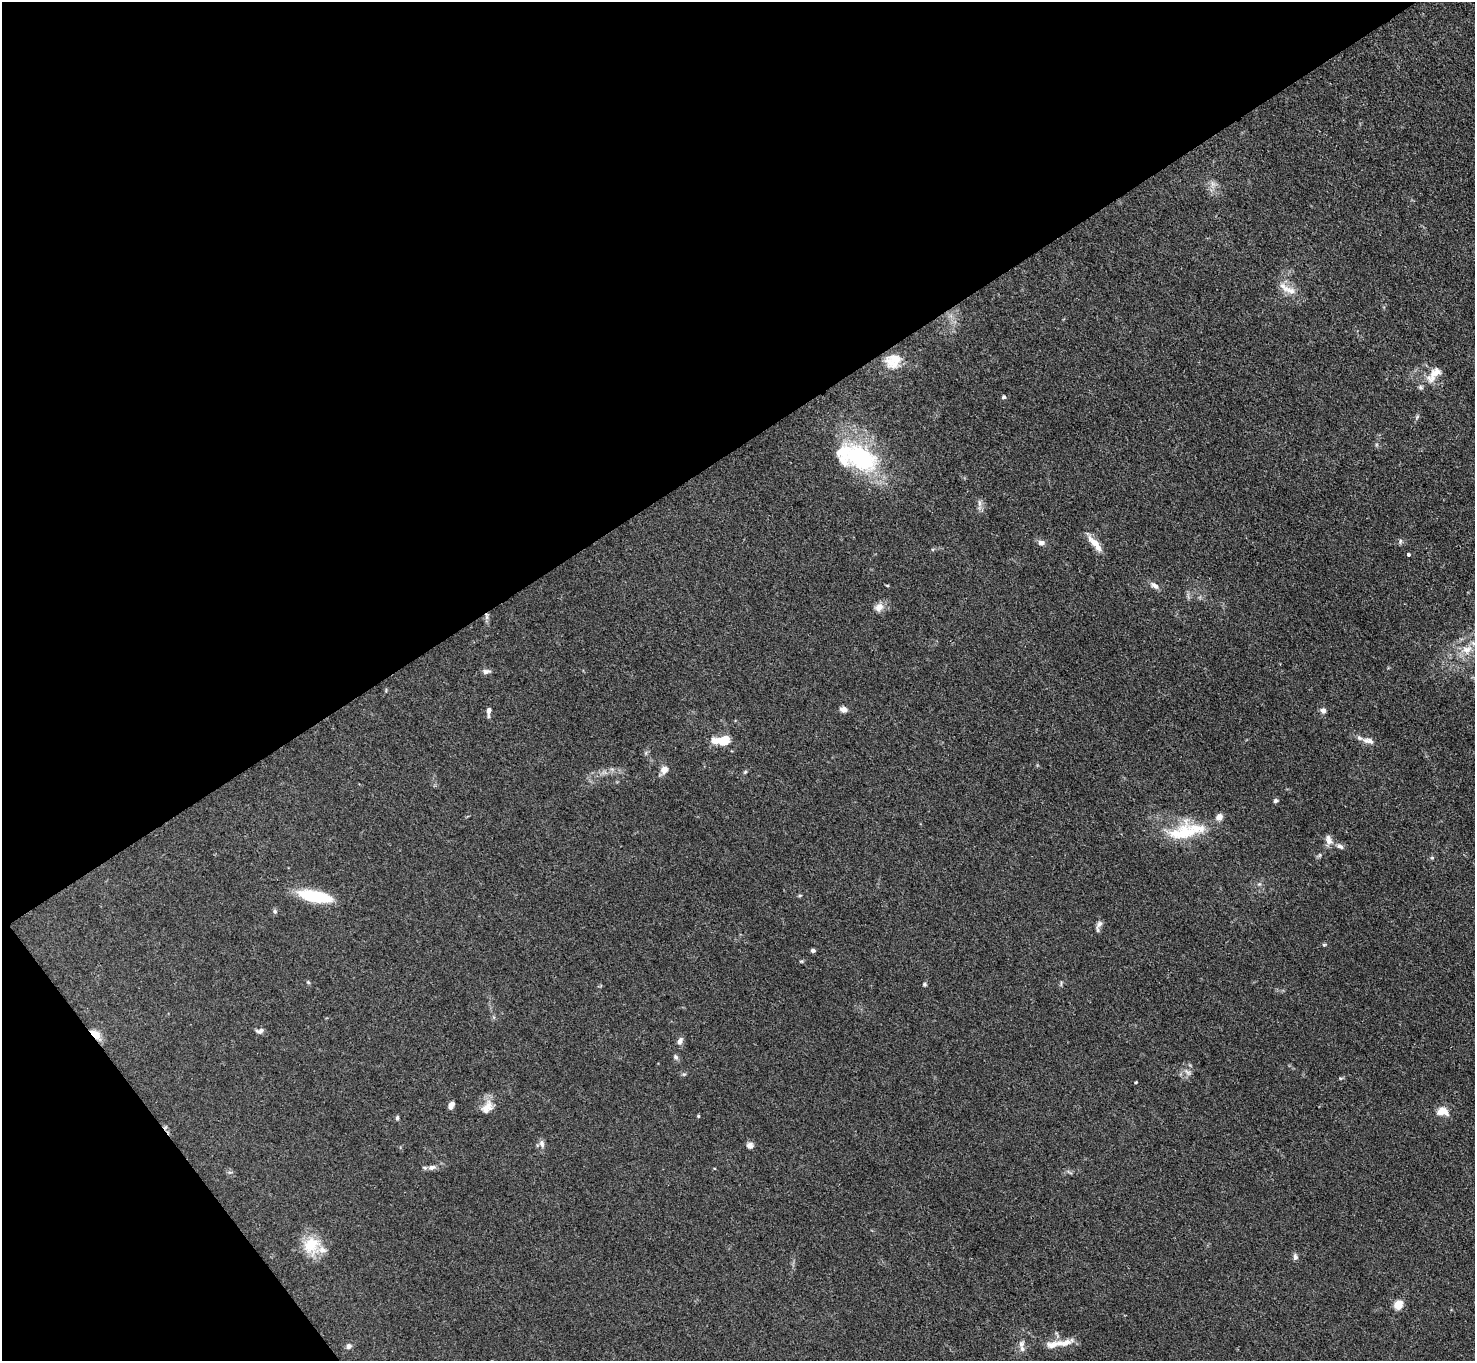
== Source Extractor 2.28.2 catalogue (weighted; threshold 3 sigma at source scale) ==
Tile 5 of 4 x 4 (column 1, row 2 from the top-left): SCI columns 3-1475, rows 3017-4375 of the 5898 x 5892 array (HDU 1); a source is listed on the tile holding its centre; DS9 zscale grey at full resolution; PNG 1477 x 1363 px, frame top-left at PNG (2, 2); no overlay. Shown black and unused: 37% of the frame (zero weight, under 3 of 4 exposures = <1% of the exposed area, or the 3 px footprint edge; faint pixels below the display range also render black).
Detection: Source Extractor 2.28.2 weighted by HDU 2 'WHT'; one run over the whole footprint, this tile lists its part. Background 0.0607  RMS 0.0053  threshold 0.0238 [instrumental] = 3 sigma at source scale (4.5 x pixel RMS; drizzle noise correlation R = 1.50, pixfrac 1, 0.05/0.05 arcsec/px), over >= 5 px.
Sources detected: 69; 1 inside a brighter object's white glare — not listed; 10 inside a brighter listed object's ellipse — not listed separately; the other 58 listed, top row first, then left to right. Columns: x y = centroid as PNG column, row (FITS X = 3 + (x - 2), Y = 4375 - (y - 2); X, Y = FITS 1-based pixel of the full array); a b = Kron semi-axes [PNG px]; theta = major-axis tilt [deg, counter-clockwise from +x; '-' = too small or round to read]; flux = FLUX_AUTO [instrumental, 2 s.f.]
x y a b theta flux
1290 290 27 9 -27 6.6
893 361 20 17 26 9.8
1434 374 28 12 48 8.2
1004 397 5 5 - 0.9
1417 417 7 4 46 0.87
860 458 49 30 -32 56
979 503 11 4 -85 1.8
1400 541 7 5 71 1.1
1041 543 9 7 0 2.1
1095 543 22 8 -45 6.2
1408 554 4 4 - 0.86
1155 586 12 6 -35 2.5
879 607 13 10 35 3.9
487 616 12 4 -89 1.8
1467 650 16 11 17 7
486 672 11 6 2 2
844 709 7 5 -18 3.6
1323 710 7 6 - 2
489 711 11 5 84 2.3
724 740 11 8 19 11
1366 741 11 7 -26 2.9
664 770 8 8 - 4
745 772 5 4 - 0.64
1276 801 6 5 - 1.1
1219 817 7 7 - 3.4
1186 833 32 30 55 22
1329 840 14 8 -74 3.5
1340 846 9 6 -26 1.9
1432 858 6 3 -18 0.63
800 895 6 3 19 0.58
313 896 32 11 -12 27
275 911 6 6 - 1.1
1099 924 12 7 51 2
1324 945 6 4 0 0.64
813 950 5 4 - 1.2
801 961 6 3 -17 0.56
308 982 5 4 - 0.64
924 984 5 5 - 0.75
260 1031 11 6 7 1.7
95 1034 12 6 -42 7.7
680 1041 8 6 68 2.4
676 1057 7 6 - 1.4
1188 1072 11 5 -41 1.9
1136 1082 4 3 - 0.49
451 1105 7 5 63 2.7
488 1107 18 12 -83 5.9
1442 1111 15 10 -9 6
698 1116 4 4 - 0.54
397 1118 6 4 79 0.9
542 1144 11 6 -77 2.1
750 1145 8 7 - 2.1
432 1167 11 6 12 2.5
311 1245 24 21 73 15
1295 1257 8 6 -77 1.6
1398 1305 9 7 67 7.3
1064 1343 28 9 11 6.6
1021 1344 10 7 46 2
349 1346 7 6 - 1.8
Overlapping masked pixels (flux is a lower limit): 2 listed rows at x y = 487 616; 95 1034